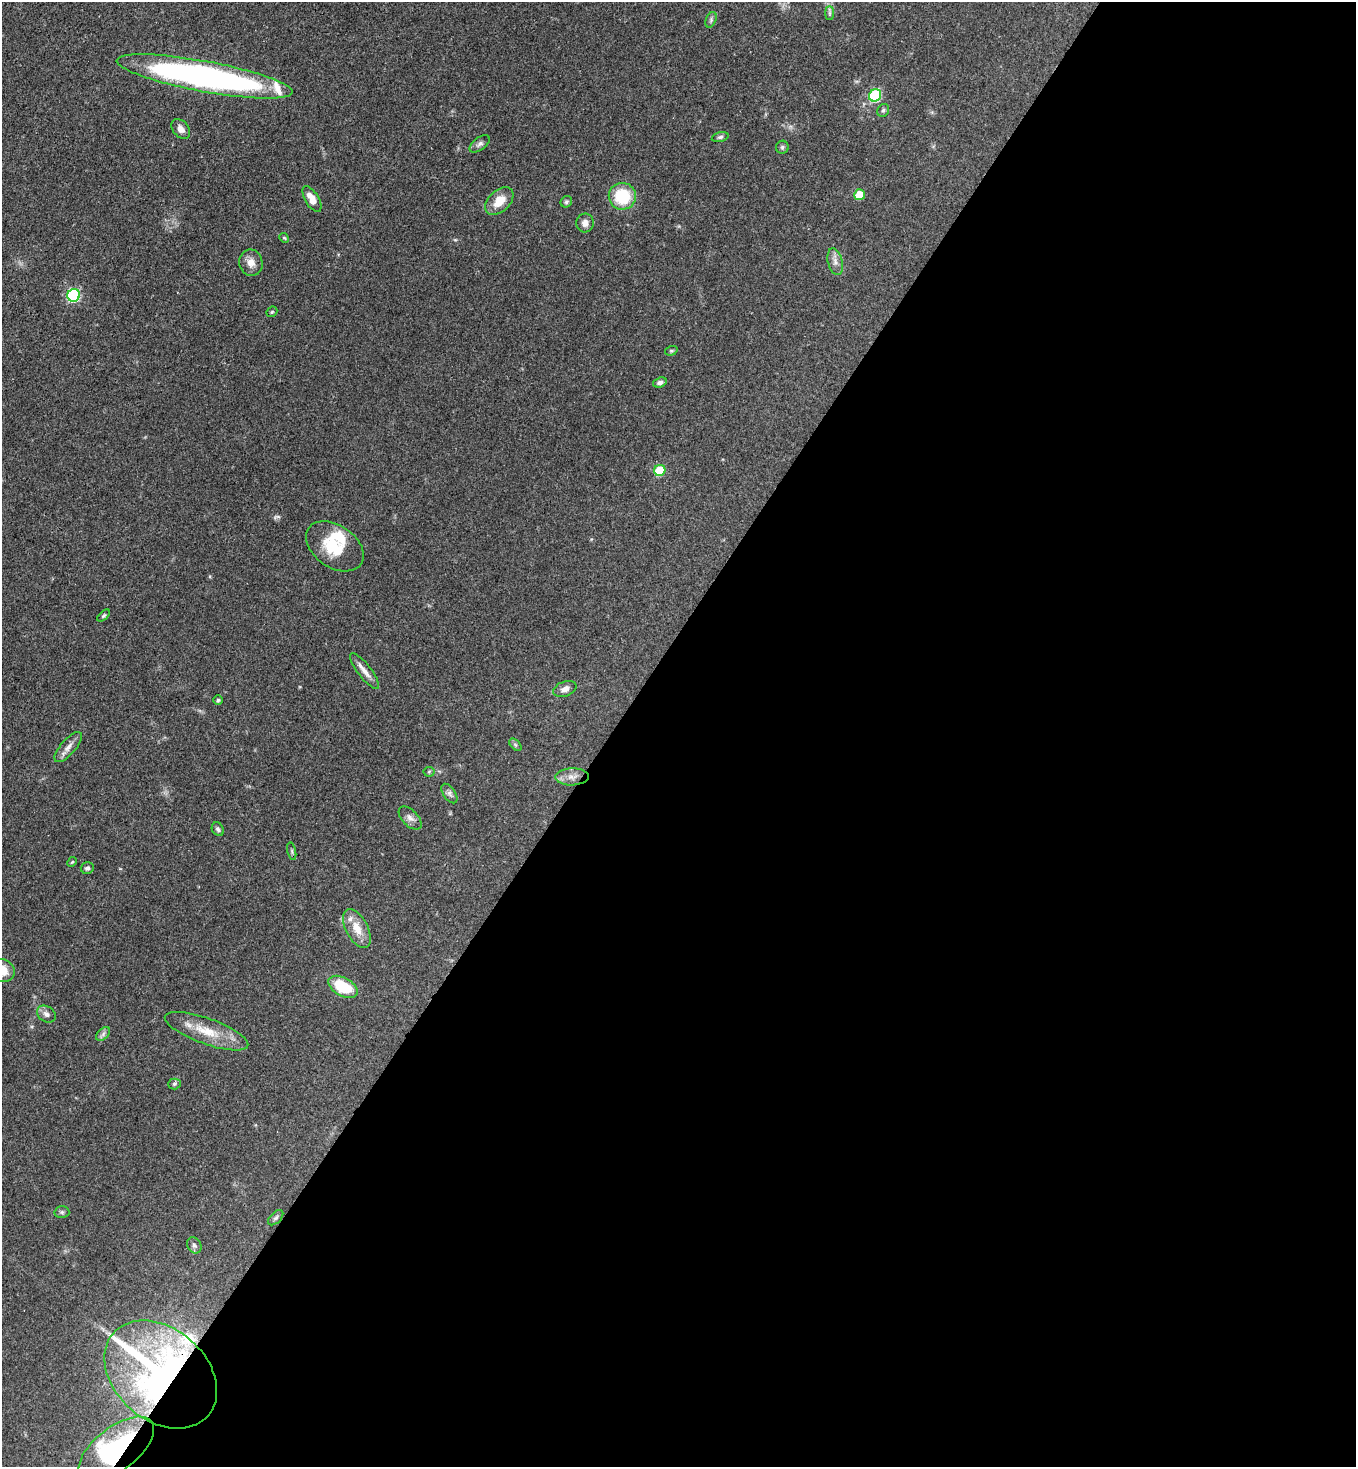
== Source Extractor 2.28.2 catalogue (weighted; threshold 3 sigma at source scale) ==
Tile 12 of 4 x 4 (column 4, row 3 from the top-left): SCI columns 4287-5640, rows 1526-2990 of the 6004 x 5982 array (HDU 1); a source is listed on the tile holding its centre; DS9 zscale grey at full resolution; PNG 1358 x 1469 px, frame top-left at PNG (2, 2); each listed source drawn as its Kron ellipse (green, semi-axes under 4 px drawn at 4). Shown black and unused: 55% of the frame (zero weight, under 3 of 4 exposures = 7% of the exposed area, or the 3 px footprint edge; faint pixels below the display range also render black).
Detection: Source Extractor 2.28.2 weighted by HDU 2 'WHT'; one run over the whole footprint, this tile lists its part. Background 0.0862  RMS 0.0038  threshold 0.0173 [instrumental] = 3 sigma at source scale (4.5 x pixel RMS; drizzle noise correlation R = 1.50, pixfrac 1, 0.05/0.05 arcsec/px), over >= 5 px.
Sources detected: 54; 4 inside a brighter listed object's ellipse — not listed separately; the other 50 listed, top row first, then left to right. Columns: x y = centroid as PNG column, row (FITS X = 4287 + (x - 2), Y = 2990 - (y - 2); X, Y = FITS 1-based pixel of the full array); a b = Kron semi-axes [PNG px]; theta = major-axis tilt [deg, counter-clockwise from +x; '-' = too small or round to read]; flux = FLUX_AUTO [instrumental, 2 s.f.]
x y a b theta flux
830 13 7 4 90 0.85
711 20 8 5 67 0.97
204 76 89 15 -10 150
875 95 6 6 - 36
883 110 7 5 55 0.78
181 129 11 7 -51 2.1
720 137 8 5 15 0.81
480 144 12 6 36 1.3
782 147 6 6 - 0.76
860 195 5 5 - 12
622 196 13 13 - 17
312 199 14 7 -59 4.4
499 201 17 10 44 6.4
566 202 6 5 - 0.73
585 223 9 8 - 2.1
284 238 5 4 - 0.45
835 262 13 7 -76 2.2
251 263 13 11 -78 3.2
74 295 6 6 - 46
272 312 6 4 44 0.49
671 351 6 4 17 0.55
660 382 7 5 18 1.3
660 470 6 5 - 19
335 546 32 21 -35 15
104 616 8 4 41 0.6
364 671 22 6 -52 3
565 689 12 7 21 2.1
218 700 5 5 - 0.66
515 745 7 4 -45 0.69
68 747 19 7 49 2.7
429 772 5 5 - 0.48
572 777 16 8 1 3.5
449 794 11 6 -55 1.4
410 818 14 8 -46 2
218 829 7 5 -58 0.92
292 851 9 3 -77 0.69
72 862 5 4 - 0.44
87 868 6 6 - 1
357 928 21 11 -62 6
2 971 13 11 -15 6.3
343 987 16 9 -29 15
46 1014 10 7 -34 1.7
207 1031 44 13 -20 11
103 1034 8 5 46 1.1
174 1084 6 5 - 0.67
62 1212 7 6 - 0.83
276 1218 9 5 45 0.85
194 1245 8 6 -56 1.1
161 1374 63 46 -41 200
116 1449 45 21 38 52
Overlapping masked pixels (flux is a lower limit): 3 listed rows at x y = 335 546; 161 1374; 116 1449
Isophote crosses this tile's border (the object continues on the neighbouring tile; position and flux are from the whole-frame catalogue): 1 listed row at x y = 2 971